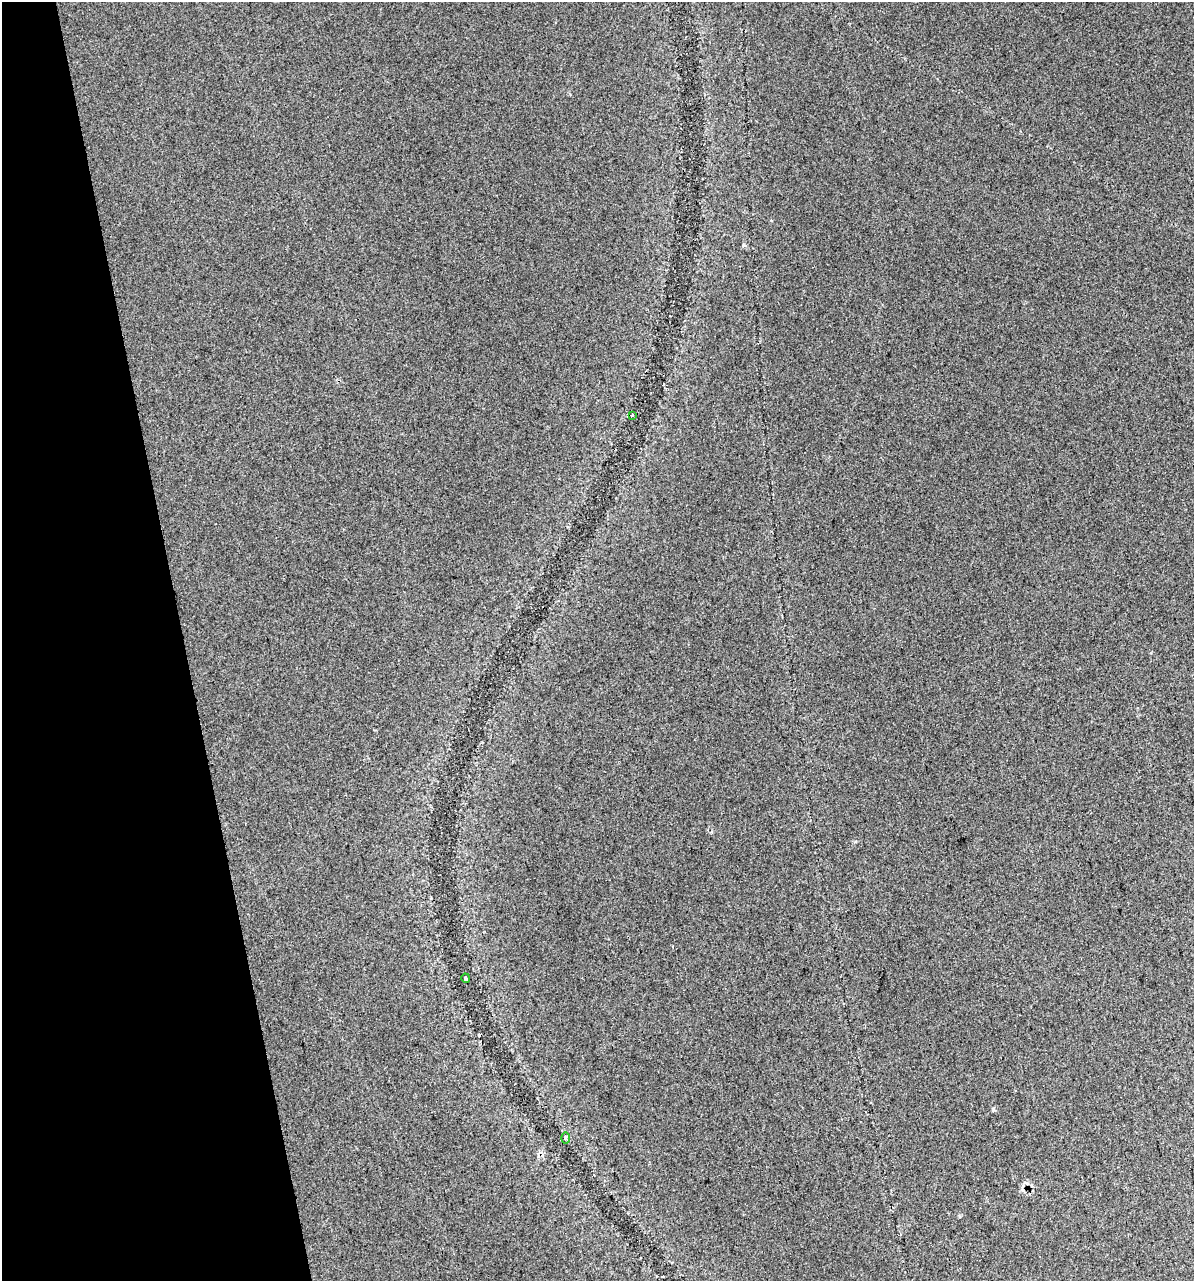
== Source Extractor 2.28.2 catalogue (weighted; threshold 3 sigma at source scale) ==
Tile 5 of 4 x 4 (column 1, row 2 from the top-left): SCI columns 55-1246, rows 2599-3877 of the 4924 x 5196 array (HDU 1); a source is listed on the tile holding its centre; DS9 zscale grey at full resolution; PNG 1196 x 1283 px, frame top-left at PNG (2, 2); each listed source drawn as its Kron ellipse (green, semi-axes under 4 px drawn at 4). Shown black and unused: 15% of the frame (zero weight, under 2 of 3 exposures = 4% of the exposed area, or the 3 px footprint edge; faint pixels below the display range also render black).
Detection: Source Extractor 2.28.2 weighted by HDU 2 'WHT'; one run over the whole footprint, this tile lists its part. Background 0.0275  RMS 0.012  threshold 0.0538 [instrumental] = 3 sigma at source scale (4.5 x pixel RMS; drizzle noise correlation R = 1.50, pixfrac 1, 0.0396/0.0396 arcsec/px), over >= 5 px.
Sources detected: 5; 2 cosmic-ray / hot-pixel residue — neither listed nor drawn; the other 3 listed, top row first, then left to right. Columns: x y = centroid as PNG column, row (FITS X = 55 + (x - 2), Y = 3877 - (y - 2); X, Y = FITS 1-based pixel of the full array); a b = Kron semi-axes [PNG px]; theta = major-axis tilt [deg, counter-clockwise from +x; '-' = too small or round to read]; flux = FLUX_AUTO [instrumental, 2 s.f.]
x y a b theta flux
632 415 3 3 - 4.9
466 978 4 3 - 2.8
565 1138 5 3 - 1.5